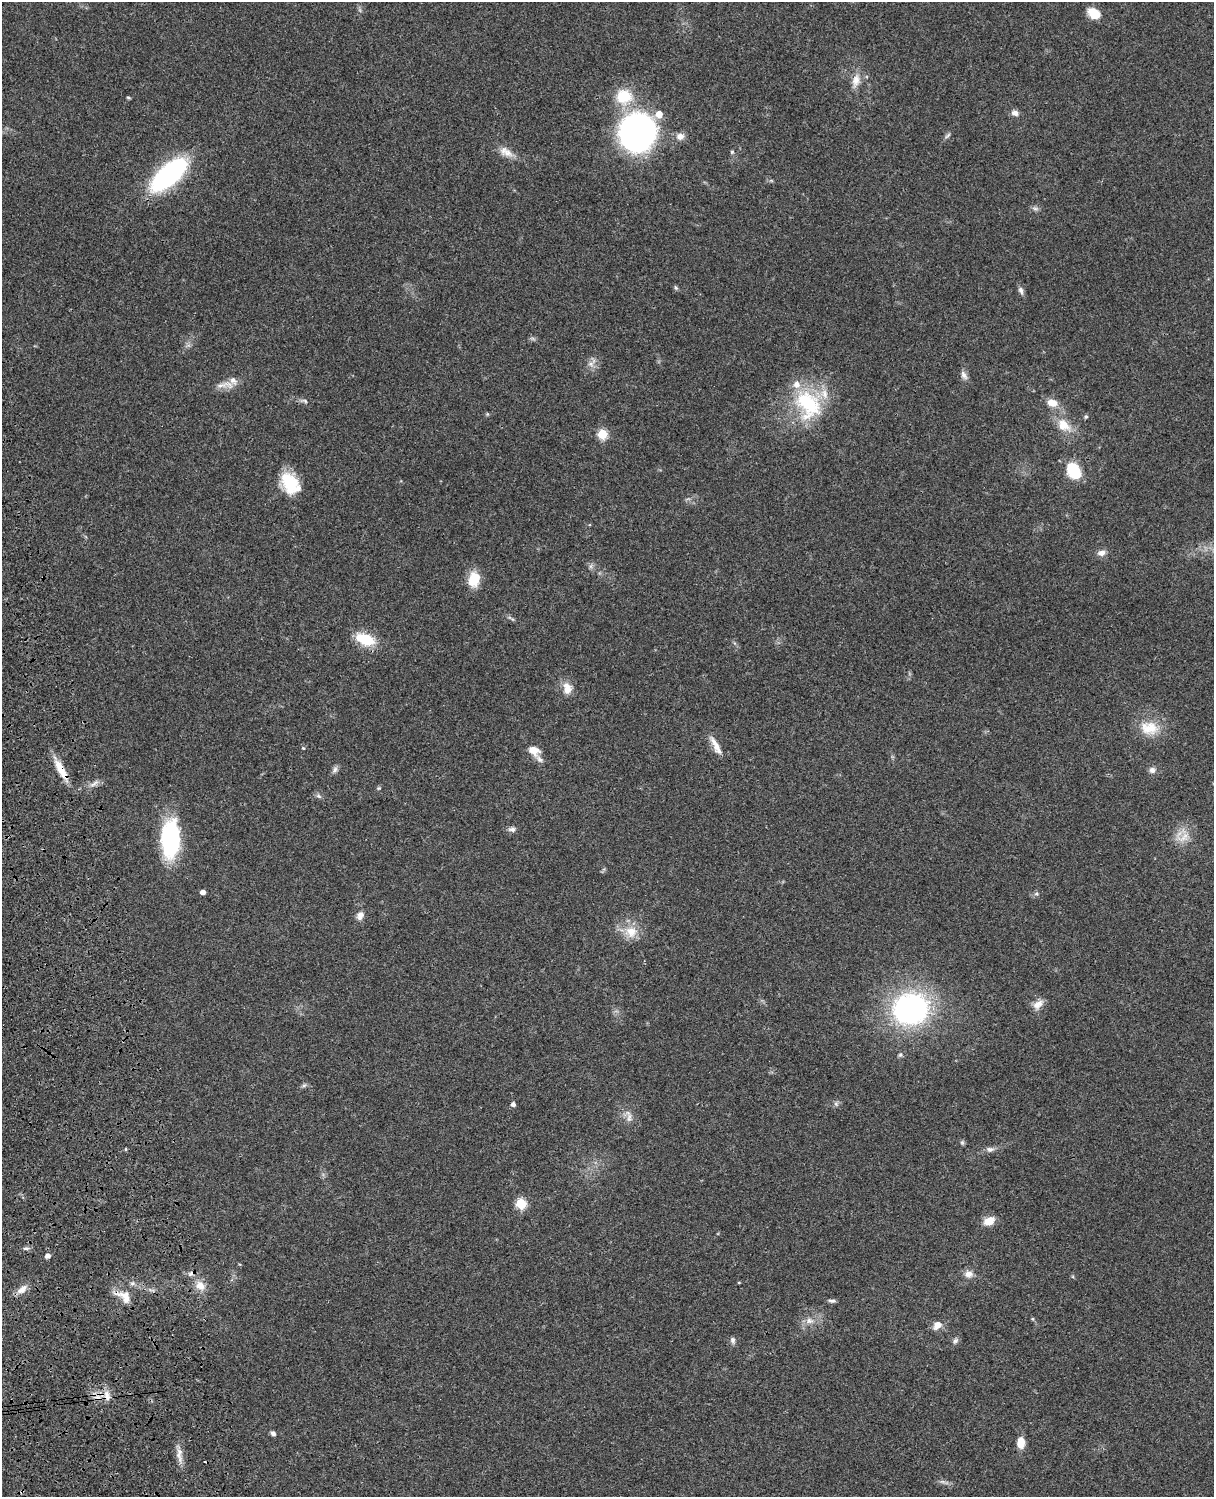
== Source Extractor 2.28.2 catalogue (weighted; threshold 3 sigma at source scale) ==
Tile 7 of 4 x 3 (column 3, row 2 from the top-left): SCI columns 2546-3757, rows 1773-3267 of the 5088 x 4927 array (HDU 1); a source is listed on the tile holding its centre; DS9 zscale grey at full resolution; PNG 1216 x 1499 px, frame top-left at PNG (2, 2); no overlay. Shown black and unused: <1% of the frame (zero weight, under 3 of 4 exposures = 6% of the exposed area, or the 3 px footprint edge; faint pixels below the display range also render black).
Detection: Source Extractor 2.28.2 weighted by HDU 2 'WHT'; one run over the whole footprint, this tile lists its part. Background 0.0856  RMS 0.0061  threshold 0.0273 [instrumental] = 3 sigma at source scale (4.5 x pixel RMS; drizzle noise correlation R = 1.50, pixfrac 1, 0.05/0.05 arcsec/px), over >= 5 px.
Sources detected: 89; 3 cosmic-ray / hot-pixel residue — not listed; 6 inside a brighter listed object's ellipse — not listed separately; the other 80 listed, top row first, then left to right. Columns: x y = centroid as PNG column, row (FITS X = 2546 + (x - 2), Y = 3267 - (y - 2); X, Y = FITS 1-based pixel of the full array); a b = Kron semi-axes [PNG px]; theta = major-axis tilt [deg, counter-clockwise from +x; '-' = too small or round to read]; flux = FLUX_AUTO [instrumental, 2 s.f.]
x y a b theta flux
1094 13 14 10 -33 9.6
856 81 19 9 76 6.3
624 96 18 16 -1 20
128 98 6 3 -9 0.7
1015 113 9 7 -18 3
637 133 32 30 68 200
680 136 10 9 - 4
947 136 10 4 45 1.4
507 152 16 11 -34 5.8
732 152 5 5 - 0.86
169 175 33 15 41 110
1035 209 10 4 -11 1.5
676 287 6 5 - 1
1021 290 10 6 -72 2.1
591 364 9 6 -13 2.6
964 375 13 7 -61 2.8
225 385 29 8 0 6.3
305 401 9 4 -36 1.3
1052 403 13 9 -14 6.4
808 404 45 32 -61 47
1086 417 6 4 68 0.85
1064 425 20 14 -43 11
602 434 6 6 - 26
1074 471 15 10 -60 27
289 483 24 16 -66 23
1101 553 10 7 13 3.4
591 566 7 4 71 1.3
474 579 18 13 84 13
510 617 7 4 -19 1.2
365 639 21 11 -19 20
567 689 16 10 -83 6.9
1149 728 27 19 -7 15
716 746 28 7 -62 5.9
303 748 5 3 - 0.59
534 750 14 10 -27 6.7
335 769 9 7 67 2
61 770 32 8 -60 10
1152 770 8 8 - 2.5
94 784 14 4 38 2.3
379 788 5 4 - 0.78
318 796 8 5 -27 1.5
512 829 10 7 0 2.1
1183 837 22 15 36 9.4
170 839 36 17 88 70
203 892 4 4 - 3.3
1036 894 6 4 1 1
360 916 11 8 67 3.6
631 932 19 17 4 11
1038 1004 15 9 38 4.8
910 1009 30 26 10 150
900 1055 6 5 - 1.1
304 1085 7 5 42 1.3
513 1104 4 4 - 2.3
836 1104 6 6 - 1.4
629 1118 16 7 -88 3.4
962 1142 7 5 -89 1.1
126 1149 4 3 - 0.69
990 1149 10 7 0 2.4
521 1204 6 5 - 39
989 1221 11 8 23 8.6
26 1248 9 4 6 1.4
47 1256 5 4 - 2.7
192 1273 10 6 25 2.3
968 1274 11 9 -13 4
739 1282 4 3 - 0.48
200 1286 12 9 -51 7.1
22 1289 16 9 42 4.6
124 1297 25 12 -33 8.8
832 1301 10 4 -3 1.4
1033 1319 6 4 -71 0.67
809 1321 12 8 -6 4.3
937 1325 11 9 40 4.8
733 1340 9 6 -74 1.8
955 1341 8 7 - 1.6
106 1394 13 8 71 4.4
273 1433 7 5 -42 1.6
1021 1443 11 8 90 7.7
179 1455 22 7 -76 5
942 1482 9 4 -9 1.6
22 1492 6 3 45 0.73
Overlapping masked pixels (flux is a lower limit): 4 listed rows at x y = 61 770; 192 1273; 124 1297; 22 1492